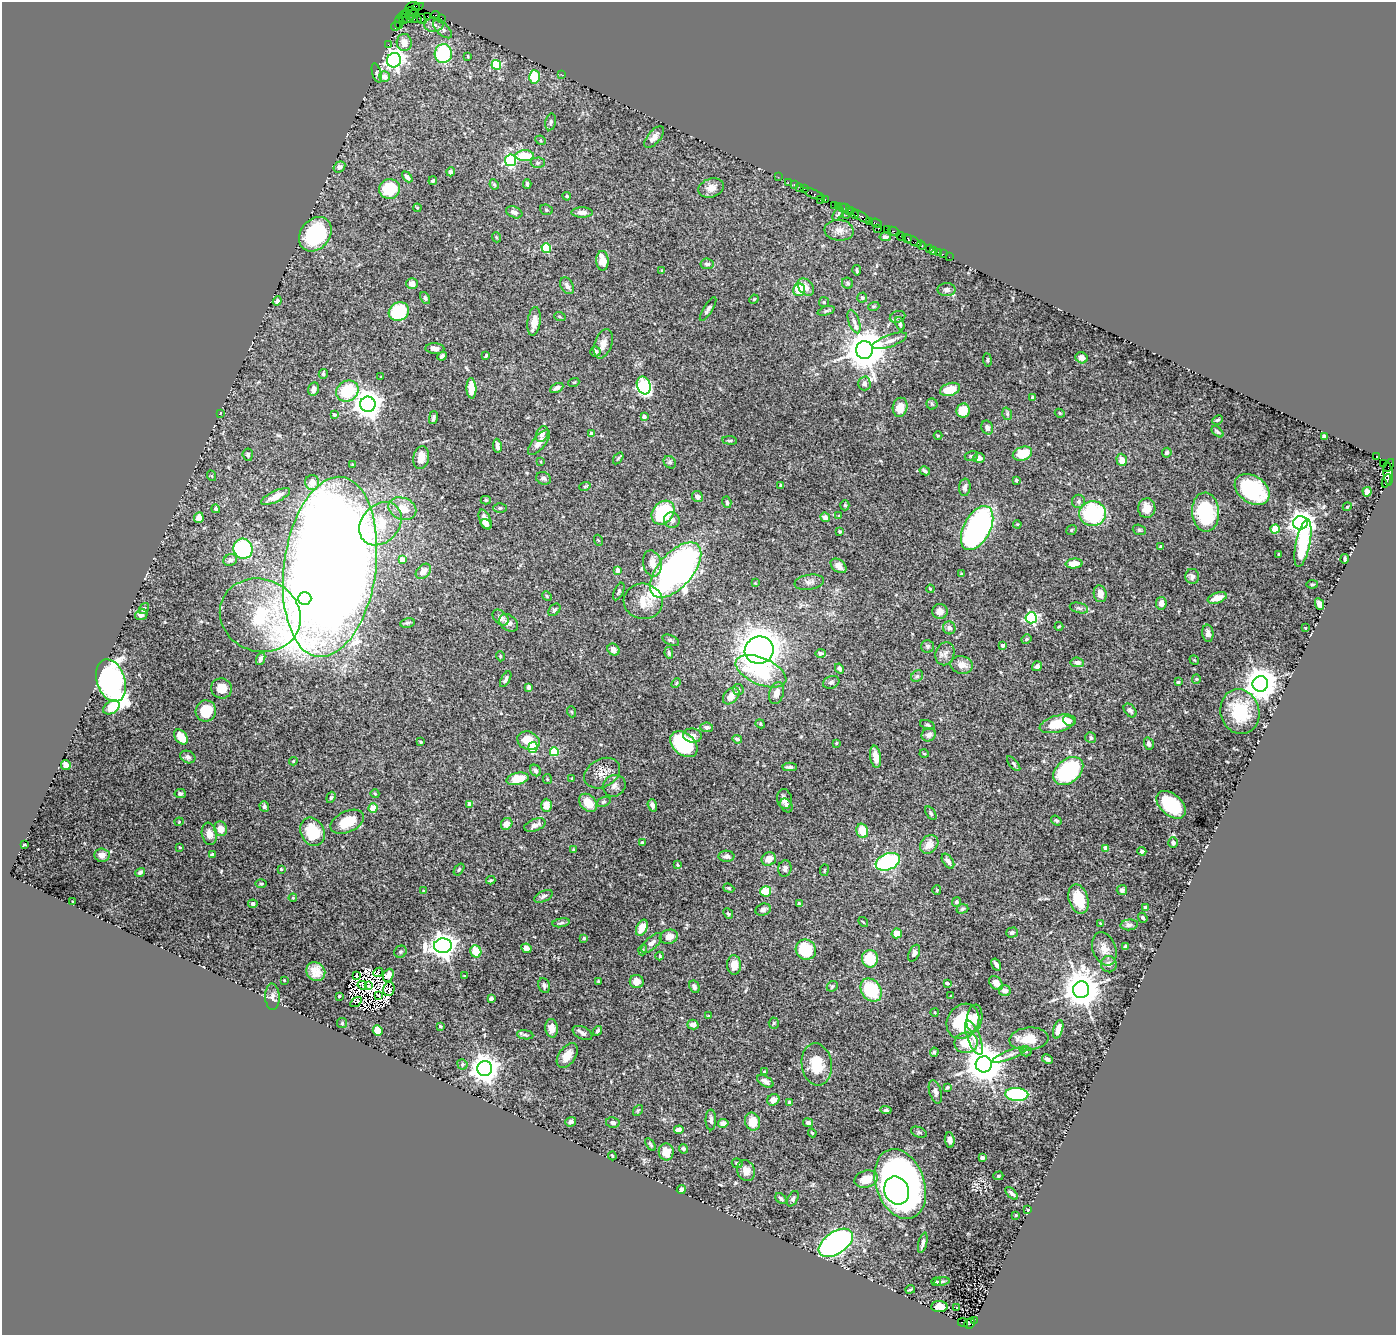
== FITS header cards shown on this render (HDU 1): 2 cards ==
NAXIS1  =                 1394
NAXIS2  =                 1333

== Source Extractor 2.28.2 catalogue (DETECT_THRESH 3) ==
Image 1394 x 1333 px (HDU 1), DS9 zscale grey, 1 PNG px = 1 image px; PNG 1398 x 1337 px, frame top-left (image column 1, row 1333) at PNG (2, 2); each listed source drawn as its Kron ellipse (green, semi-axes under 4 px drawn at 4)
Background 5.59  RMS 0.035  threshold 0.104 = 3 sigma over >= 5 px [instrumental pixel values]
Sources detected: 501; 10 with non-positive FLUX_AUTO (blend fragments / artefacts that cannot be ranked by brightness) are neither listed nor drawn; the other 491 listed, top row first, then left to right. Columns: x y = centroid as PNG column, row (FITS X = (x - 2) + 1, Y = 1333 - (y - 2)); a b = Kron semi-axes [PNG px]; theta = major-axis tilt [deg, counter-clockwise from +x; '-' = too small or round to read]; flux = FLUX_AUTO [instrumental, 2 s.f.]
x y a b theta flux
413 6 7 4 6 200
411 11 14 3 27 87
414 13 5 3 - 280
405 15 3 2 - 250
435 15 5 3 - 600
409 16 3 2 - 290
427 16 2 2 - 180
441 18 2 2 - 100
403 19 6 3 -66 590
409 19 5 2 - 640
416 19 6 3 -7 1100
421 19 5 2 - 130
399 22 7 4 -89 980
434 25 9 7 3 10
396 26 5 4 - 250
443 29 12 6 -44 6.9
404 43 8 7 - 20
388 44 2 2 - 100
443 54 9 8 - 170
468 56 3 2 - 1.7
394 60 7 7 - 960
496 65 5 4 - 140
377 73 10 4 -73 4.9
562 75 4 2 - 2.2
384 77 5 5 - 18
535 77 6 5 - 82
551 122 8 5 78 5.8
654 137 13 6 50 15
541 140 5 4 - 3.3
525 156 9 5 1 62
511 160 6 5 - 260
538 163 7 5 1 4.8
339 167 6 5 - 7.3
451 172 4 4 - 7.1
407 177 6 4 -45 9.4
778 177 2 2 - 140
433 181 4 4 - 4.5
788 182 2 2 - 200
494 184 5 3 - 3.1
527 184 5 3 - 4.1
794 185 3 2 - 230
800 187 4 3 - 730
711 188 13 9 17 19
390 189 10 10 - 100
804 189 2 2 - 220
813 194 11 3 -21 1300
567 196 4 3 - 2.6
820 200 3 2 - 250
825 200 4 3 - 300
835 205 3 2 - 81
838 207 3 2 - 330
417 208 4 3 - 2.1
842 208 4 2 - 500
846 209 7 2 -26 720
546 210 6 5 - 4
850 211 4 3 - 740
514 212 8 5 -23 11
582 213 10 5 0 11
853 213 6 3 -52 1400
838 214 7 3 56 3.3
846 215 2 2 - 210
861 216 9 3 -30 2100
869 222 3 2 - 470
876 223 6 3 -22 1100
878 229 2 2 - 400
839 230 14 10 -6 20
888 230 4 3 - 540
894 231 6 3 -27 630
315 234 19 14 52 160
901 236 5 3 - 820
496 237 5 3 - 2
885 237 6 4 -4 4
907 238 3 2 - 270
912 240 10 3 -28 1100
921 245 5 3 - 210
546 248 5 4 - 120
929 248 3 3 - 360
933 250 3 2 - 200
938 252 2 2 - 210
943 254 2 2 - 60
949 257 2 2 - 92
602 261 10 6 -87 32
707 264 6 5 - 6.4
857 270 5 3 - 3.8
662 271 4 3 - 3.8
847 283 6 5 - 4.3
412 284 6 5 - 15
567 286 9 6 -59 9.1
806 287 10 7 -48 17
799 290 6 6 - 52
946 290 9 6 0 7.2
862 297 5 5 - 5.2
425 298 6 4 -63 4.6
754 299 5 4 - 2.6
277 301 5 4 - 7.1
824 302 5 5 - 3.5
874 306 5 3 - 2.6
708 309 14 4 58 6.7
826 311 9 4 18 4.2
399 312 10 9 - 150
560 317 6 3 -19 3.1
897 317 8 5 19 5.9
534 321 14 6 81 25
854 322 12 5 -71 9.7
900 324 7 4 -68 4.9
890 341 18 6 20 14
603 344 15 8 71 19
435 349 9 5 -3 11
864 350 9 8 - 7900
595 351 5 5 - 7.4
442 356 5 3 - 4.9
486 356 4 2 - 2.9
1082 358 6 5 - 10
987 360 7 3 -83 2.9
323 374 5 4 - 4.5
381 377 2 2 - 1.5
574 382 5 3 - 2.2
864 383 7 6 - 8.1
644 385 9 6 -69 290
471 388 10 5 -88 34
557 388 7 4 27 8.2
313 389 7 5 76 12
950 389 10 6 19 42
347 391 11 10 - 100
1033 398 4 3 - 6.2
368 404 7 7 - 2900
932 404 5 5 - 3.9
900 407 9 7 78 31
963 410 7 6 - 48
220 413 3 3 - 1.7
1060 413 5 4 - 3.3
1007 414 6 4 -71 3.7
334 415 4 4 - 5
433 417 7 4 78 5.1
644 417 4 3 - 10
1217 420 6 3 26 3.2
987 428 7 5 -69 8
1217 432 7 4 -43 4.2
542 434 8 6 65 8.9
591 434 4 4 - 13
938 435 4 3 - 2
1324 437 4 4 - 18
730 440 7 3 -7 2.8
539 442 15 6 50 21
497 446 7 3 -81 9.5
1167 453 5 4 - 3.9
1022 454 10 7 19 58
248 455 6 5 - 4
971 456 7 5 17 4
1376 456 4 3 - 4500
421 458 11 8 78 25
618 458 7 4 54 3.3
979 458 5 5 - 13
1122 460 6 5 - 22
541 461 3 2 - 2
670 462 7 5 -45 4.8
1383 464 4 3 - 340
353 465 3 3 - 3.3
1389 465 7 3 55 650
925 471 5 3 - 4.6
1388 474 12 4 -83 2500
212 476 5 3 - 1.8
543 478 8 6 -24 5.6
1016 480 3 3 - 3.2
1387 481 7 4 68 1200
312 482 7 7 - 22
780 485 4 3 - 2.5
585 486 6 3 19 2.6
965 487 9 5 84 8.5
1252 489 19 13 -35 220
1367 492 5 4 - 16
276 497 16 5 25 22
697 497 6 5 - 6.3
486 500 5 4 - 3.5
1078 501 6 6 - 6.4
727 502 6 4 -73 4.4
845 505 5 4 - 3.5
1347 507 4 3 - 1.9
500 508 6 4 1 3.6
1147 508 10 8 -89 28
216 509 4 4 - 4.3
402 509 14 11 -22 36
1206 512 19 13 -86 160
663 513 13 10 50 160
1092 514 13 12 - 210
839 516 4 2 - 1.6
825 517 5 4 - 11
199 518 5 5 - 15
485 519 10 5 -67 17
672 520 8 7 - 9.9
1300 523 7 6 - 1800
380 524 24 18 48 73
486 524 6 4 -36 9.2
1017 524 4 3 - 1.9
977 528 24 13 62 700
1275 529 4 4 - 73
1071 530 5 4 - 3.3
1139 530 7 5 -20 3.6
840 531 3 3 - 3.1
598 540 5 3 - 1.9
1303 543 24 7 79 150
1161 547 3 3 - 5.1
243 549 10 9 - 270
1279 554 3 3 - 2
402 559 4 4 - 27
1345 559 5 3 - 4
230 560 7 5 26 7.6
652 563 13 9 -78 22
1074 564 8 5 5 31
839 566 9 6 -40 13
330 567 91 46 82 7700
618 570 4 4 - 17
676 570 33 17 49 1100
423 571 9 6 44 16
962 574 3 3 - 3.9
1192 576 7 7 - 10
809 582 15 7 8 12
755 583 3 3 - 1.7
1312 584 5 4 - 3
930 589 4 3 - 2.1
619 591 9 4 66 4.7
1100 594 8 6 -79 20
547 596 5 4 - 2.5
305 598 6 6 - 970
1217 598 10 5 19 30
643 601 19 17 -10 43
1161 603 6 5 - 12
1319 604 6 4 -65 17
144 608 6 4 55 3.5
1079 608 9 5 -13 6.3
554 610 7 5 49 4.3
940 611 8 7 - 15
141 615 6 5 - 9
260 615 41 36 -21 200
501 618 9 6 -42 11
1031 618 5 5 - 300
407 623 7 4 10 4.3
509 623 10 7 -40 11
1059 626 4 4 - 2.2
949 628 6 6 - 8.5
1305 628 3 2 - 1.6
1208 633 9 5 -84 10
1026 639 5 3 - 2.9
671 640 9 5 -25 4.8
1002 645 3 3 - 8.3
928 646 6 6 - 5.7
613 650 6 5 - 12
759 650 14 13 - 2400
669 653 6 4 -80 4.1
821 653 5 4 - 5.8
945 654 12 9 70 13
500 656 5 3 - 2
261 659 6 4 66 7.7
1194 660 5 3 - 2
1077 662 7 4 -6 8.4
962 665 11 8 -13 21
1037 666 5 4 - 6.6
839 669 5 4 - 6.7
761 671 27 13 -23 170
917 676 6 5 - 4.9
506 679 9 4 60 6.7
1196 679 4 4 - 2.6
111 681 22 14 -73 950
831 682 8 6 21 6.7
1178 682 3 3 - 4.3
676 683 5 3 - 2.1
1260 684 8 7 - 4400
529 687 4 4 - 12
222 688 10 10 - 31
738 690 5 5 - 6.2
777 693 11 7 75 18
731 696 10 6 47 24
111 707 9 6 33 48
1130 710 8 5 -50 5.9
206 711 10 10 - 57
572 712 5 3 - 2
1240 712 22 19 -75 120
1069 721 6 4 -34 6.8
760 724 5 4 - 2.5
1058 724 18 8 15 76
927 725 7 4 -18 4
707 727 6 4 -5 5.3
929 735 7 6 - 11
692 736 9 7 -8 9.8
181 737 8 5 -54 41
1091 738 6 5 - 4
737 739 5 3 - 4.7
528 741 11 9 -19 41
420 742 3 3 - 3.1
836 743 4 3 - 2.3
684 744 15 10 -41 230
1149 744 6 5 - 7.2
533 747 5 4 - 86
554 752 4 4 - 94
924 754 4 3 - 2.1
188 757 8 6 -26 8.8
876 757 11 5 -81 26
293 761 4 3 - 2.6
1014 764 9 3 -50 3.7
66 765 5 4 - 18
790 767 7 3 -2 5.4
535 770 6 5 - 6.8
1068 771 17 11 40 230
602 773 19 14 29 28
572 778 3 2 - 1.7
517 779 11 6 12 51
547 779 5 4 - 2.8
614 786 11 10 - 13
180 793 6 4 12 4.9
375 794 4 4 - 2.5
331 797 6 4 70 4.1
784 799 10 7 -80 12
604 802 7 4 19 3.8
588 803 10 7 -45 43
469 804 4 3 - 14
546 805 6 5 - 20
652 805 6 4 -70 10
786 805 7 5 -52 8
1171 805 17 10 -41 120
264 807 5 4 - 5.5
373 808 4 4 - 38
931 813 8 4 -54 3.8
1056 820 6 4 -37 3.3
179 822 4 4 - 2.2
347 822 18 10 25 53
507 824 6 5 - 16
535 825 11 6 20 14
220 829 7 6 - 26
862 831 7 5 -73 41
312 832 14 11 -65 77
209 834 11 7 -79 19
642 843 3 3 - 6.1
1173 843 5 5 - 5.9
929 844 10 8 47 25
24 845 3 2 - 1.3
180 847 3 2 - 2.8
1106 848 4 4 - 25
573 850 3 3 - 2.6
1142 851 4 4 - 5.4
102 855 7 7 - 13
212 855 4 3 - 13
726 856 8 5 -3 8.4
769 859 7 6 - 22
948 861 8 5 -54 11
888 862 13 8 22 240
677 865 4 3 - 3
785 868 8 6 82 9.3
281 869 3 3 - 2.3
459 869 7 4 54 3.4
824 870 6 3 82 2.3
140 872 5 4 - 6.1
491 880 4 3 - 2.7
261 884 5 3 - 2.6
729 888 6 4 -21 3
937 890 5 4 - 2.6
1122 890 5 5 - 6.6
423 891 3 2 - 1.7
766 891 5 5 - 48
543 896 10 5 25 6.5
293 898 4 3 - 1.9
1078 899 15 9 -74 58
73 902 3 2 - 2.1
956 902 5 4 - 6.2
253 904 4 4 - 5.1
799 904 3 3 - 7.5
1145 907 4 3 - 5.2
962 909 6 4 19 4
763 910 8 6 19 6.3
728 914 6 4 -48 3.5
1143 918 5 3 - 3.7
863 922 5 2 - 1.9
561 923 9 4 10 4.4
1100 923 3 2 - 1.7
1129 925 8 5 5 6.3
642 928 8 5 63 31
897 933 5 5 - 28
1012 933 6 5 - 5.1
669 937 9 7 19 20
584 938 4 4 - 4.2
652 943 13 6 42 11
443 946 9 7 5 2600
1125 947 3 3 - 3
526 948 5 4 - 20
1104 949 17 11 -70 23
643 950 5 3 - 2.1
806 950 10 9 - 91
476 951 6 5 - 55
400 952 6 5 - 4.5
914 953 9 5 64 9.7
660 956 4 4 - 2.1
870 959 9 8 - 70
1109 964 8 7 - 12
734 965 10 7 -89 23
996 965 6 3 -58 7.3
316 972 10 9 - 23
378 972 5 3 - 8.9
357 975 3 2 - 2.3
388 975 7 5 66 11
464 976 3 3 - 1.9
284 980 3 2 - 2.3
598 981 3 2 - 2
637 981 7 6 - 17
947 983 4 3 - 3.3
996 983 8 5 -48 19
362 985 5 2 - 2.7
369 986 3 2 - 2.9
544 986 8 5 -69 6.7
832 986 6 4 42 3.2
694 987 7 5 -62 9
389 989 7 5 78 7.1
871 990 12 9 -55 120
1081 990 8 8 - 5900
1005 991 6 5 - 14
339 996 3 3 - 2.9
378 996 4 2 - 3.2
951 996 3 3 - 2.1
272 997 13 7 -88 9.6
491 998 4 3 - 4.1
356 1002 6 2 34 0.38
935 1012 4 3 - 1.9
708 1016 3 3 - 1.8
974 1018 14 7 81 21
963 1021 18 15 56 110
342 1023 5 5 - 3.3
774 1023 5 5 - 3.3
693 1025 6 4 -15 12
440 1026 3 3 - 2.6
551 1028 9 6 -85 21
1058 1029 9 4 74 22
378 1030 5 5 - 30
597 1031 5 3 - 5.1
582 1033 10 6 -27 8.5
525 1035 8 4 -8 4.7
974 1038 18 6 -69 18
1029 1039 19 11 5 43
966 1043 11 10 - 57
1026 1051 5 5 - 3.5
934 1052 4 3 - 4.5
1010 1055 18 4 21 12
567 1056 14 8 54 28
1047 1059 6 4 -27 6.2
462 1064 5 5 - 4.8
817 1064 21 15 -82 66
984 1064 8 8 - 6500
485 1069 7 7 - 3100
764 1072 3 2 - 2
765 1081 9 5 -30 11
948 1087 4 3 - 3.8
935 1092 12 6 -74 8.9
1017 1094 11 6 -3 220
773 1100 6 5 - 16
790 1102 4 3 - 7.7
638 1110 6 4 52 3
886 1110 5 4 - 5.1
711 1120 10 5 90 7.3
571 1122 5 5 - 7.6
613 1122 7 5 -12 7
752 1122 9 7 -76 40
723 1123 5 4 - 12
808 1123 5 4 - 7.4
679 1130 5 4 - 19
919 1132 8 5 -22 4.1
812 1133 4 3 - 2.7
950 1140 7 5 -82 10
650 1144 7 3 -56 3.6
683 1149 5 4 - 5
666 1152 8 7 - 27
612 1156 4 2 - 2.8
982 1158 4 3 - 9
737 1163 5 4 - 3.8
746 1171 10 9 - 17
998 1176 5 4 - 3.1
866 1179 12 8 17 46
900 1184 36 24 -70 1300
681 1189 4 3 - 6.6
897 1191 14 12 -67 370
1012 1193 8 4 -42 6.3
781 1198 6 4 -41 5.3
793 1199 8 5 60 5
1028 1210 3 3 - 1.7
1016 1215 3 3 - 3
836 1243 19 11 34 820
923 1243 10 3 76 7.4
942 1281 7 3 8 3.8
936 1282 5 2 - 3.3
910 1289 5 2 - 2.9
939 1307 8 5 2 24
957 1308 3 2 - 12
974 1320 2 2 - 400
963 1323 5 3 - 810
970 1323 5 5 - 1200
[10 non-positive-flux detections neither listed nor drawn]